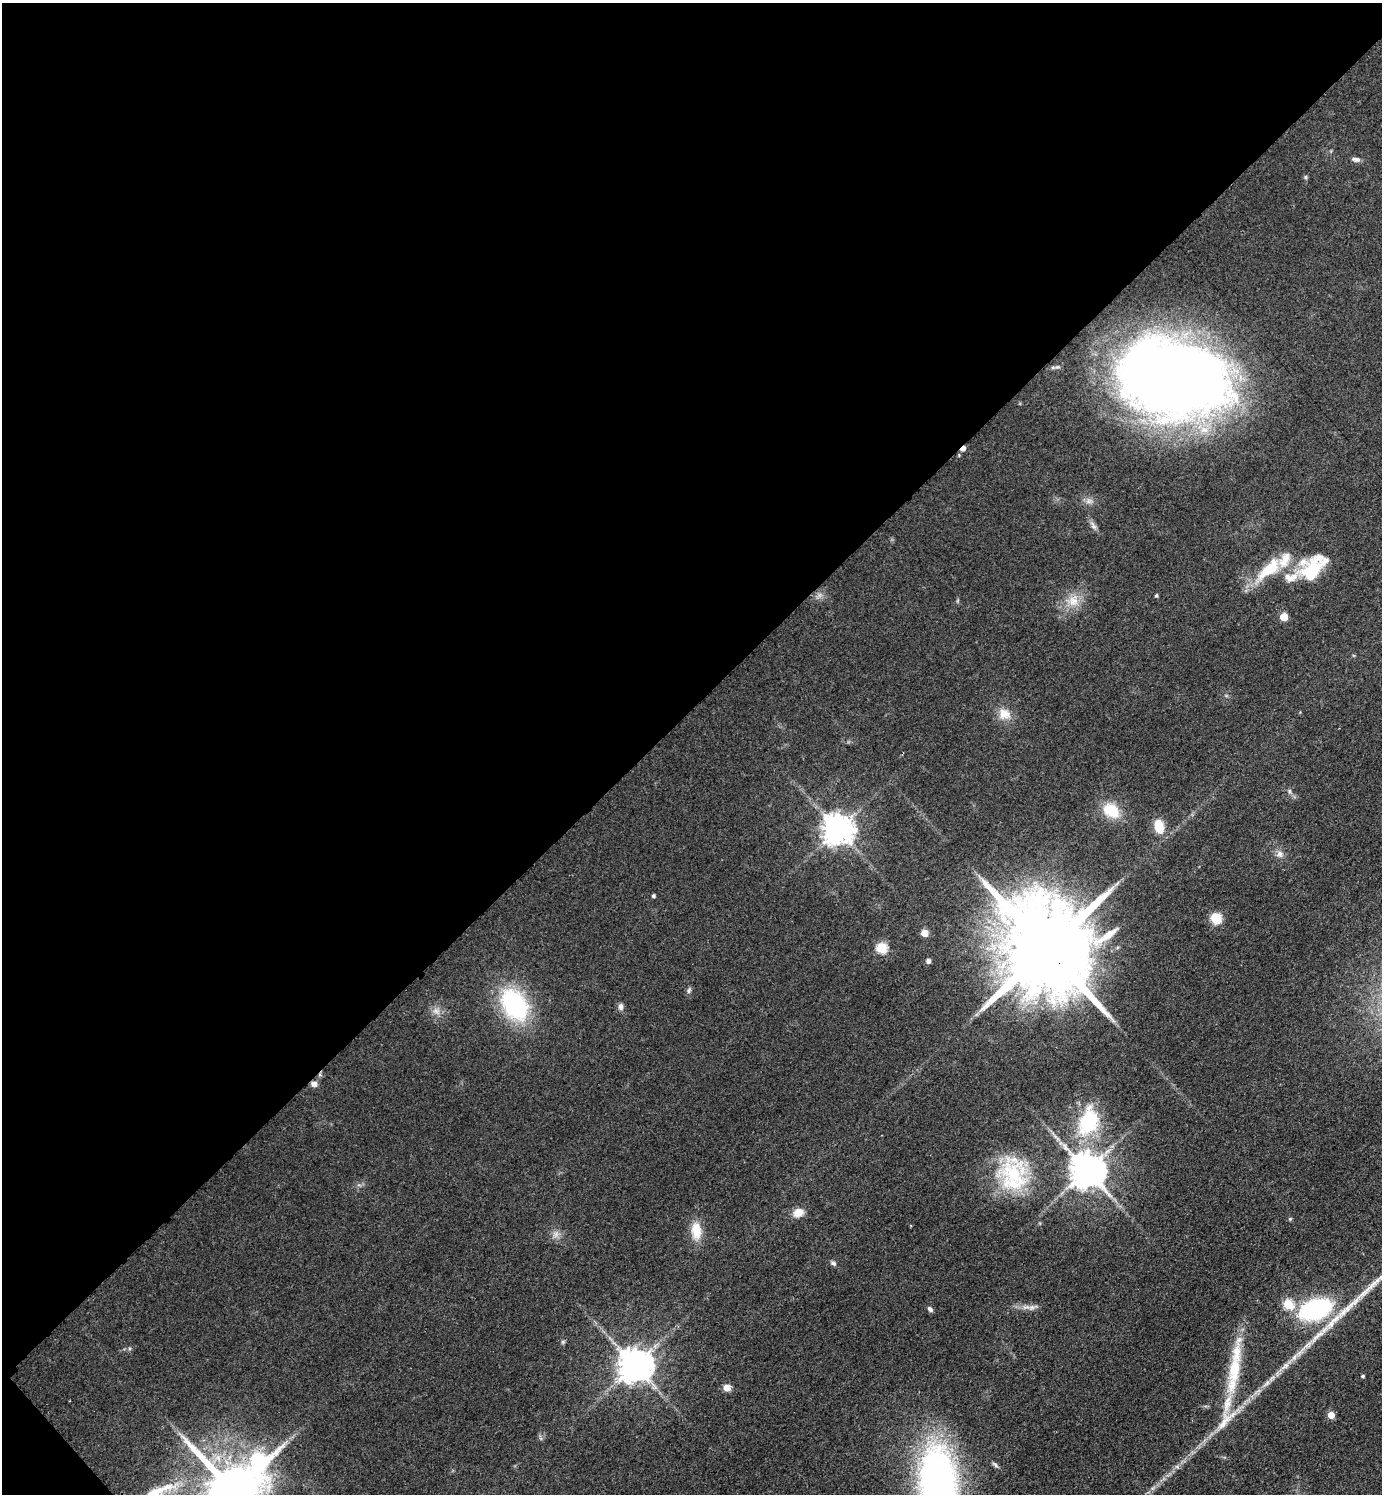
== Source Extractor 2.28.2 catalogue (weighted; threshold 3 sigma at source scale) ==
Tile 5 of 4 x 4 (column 1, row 2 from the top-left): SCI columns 171-1550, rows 3002-4493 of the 6001 x 6002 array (HDU 1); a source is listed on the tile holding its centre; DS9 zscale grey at full resolution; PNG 1384 x 1496 px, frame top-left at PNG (2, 3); no overlay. Shown black and unused: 48% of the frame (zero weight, under 3 of 4 exposures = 2% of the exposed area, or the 3 px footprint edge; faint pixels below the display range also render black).
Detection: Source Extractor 2.28.2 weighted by HDU 2 'WHT'; one run over the whole footprint, this tile lists its part. Background 0.0578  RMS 0.0057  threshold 0.0257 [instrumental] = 3 sigma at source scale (4.5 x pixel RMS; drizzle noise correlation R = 1.50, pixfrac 1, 0.05/0.05 arcsec/px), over >= 5 px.
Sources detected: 60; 1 too faint to see at this stretch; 2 cosmic-ray / hot-pixel residue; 1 long thin detection or spike segment (spike, bleed or trail) — not listed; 6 inside a brighter listed object's ellipse — not listed separately; the other 50 listed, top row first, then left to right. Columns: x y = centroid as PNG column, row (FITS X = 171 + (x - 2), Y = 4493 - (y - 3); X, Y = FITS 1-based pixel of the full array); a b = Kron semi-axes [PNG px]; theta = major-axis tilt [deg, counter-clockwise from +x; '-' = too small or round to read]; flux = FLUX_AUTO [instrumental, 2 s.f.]
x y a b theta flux
1356 159 11 6 -7 2.1
1305 177 6 4 -90 0.81
1174 378 82 56 -11 760
1093 526 12 6 -55 2.3
1269 569 39 16 42 23
1311 571 23 19 29 33
1156 595 4 4 - 0.9
1073 601 16 15 - 9.2
1284 617 5 5 - 14
1004 714 17 14 -38 7.8
1289 791 7 4 90 1.1
1111 810 22 16 -32 16
1159 826 13 8 -71 14
837 829 9 9 - 980
1280 854 10 9 - 3.1
653 896 4 4 - 1.1
1216 918 9 8 - 14
924 933 5 5 - 9.7
881 948 5 5 - 38
1047 949 30 20 -51 16000
928 961 5 5 - 2.1
689 990 8 5 74 1.3
514 1005 34 23 -57 72
621 1007 8 6 -83 2.2
1088 1121 41 26 71 39
1087 1170 10 9 - 1500
1013 1174 45 36 -51 49
798 1213 13 10 18 6.1
1290 1219 5 5 - 0.74
696 1231 23 13 -83 11
556 1234 8 6 46 2.4
833 1263 8 5 -29 1.4
1288 1304 6 5 - 28
1032 1307 7 6 - 1.8
930 1309 8 5 -47 1.5
1315 1309 29 17 19 79
1317 1336 28 6 41 7.8
563 1342 6 4 -72 0.86
635 1365 9 9 - 1300
1285 1366 15 6 40 4.3
1234 1370 40 16 84 25
1363 1376 4 4 - 0.87
1266 1383 16 4 38 3.3
727 1388 5 5 - 9.2
1331 1415 5 5 - 8.3
1224 1422 33 12 58 12
995 1465 10 4 -43 1.3
1177 1467 7 4 -19 1.1
938 1484 53 25 -85 370
233 1491 18 17 - 4800
Overlapping masked pixels (flux is a lower limit): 2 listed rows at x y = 1174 378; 1047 949
Isophote crosses this tile's border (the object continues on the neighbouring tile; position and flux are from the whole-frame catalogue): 2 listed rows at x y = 938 1484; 233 1491
Unlisted compact peaks at least as high as the median listed source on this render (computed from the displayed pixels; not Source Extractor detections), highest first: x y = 1347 1308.